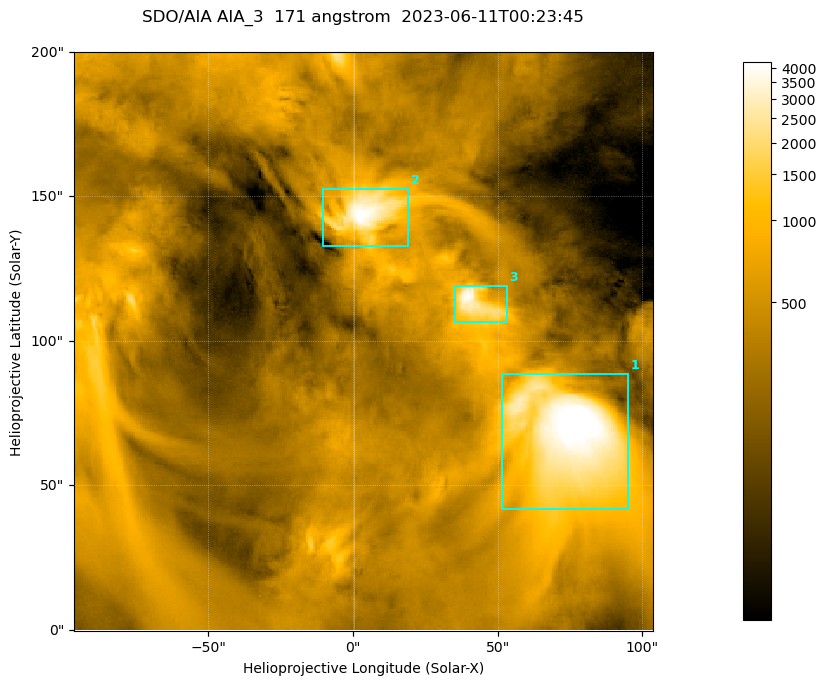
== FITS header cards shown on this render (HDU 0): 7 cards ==
TELESCOP= 'SDO/AIA '
INSTRUME= 'AIA_3   '
WAVELNTH=                  171
WAVEUNIT= 'angstrom'
DATE-OBS= '2023-06-11T00:23:45.350'
CTYPE1  = 'HPLN-TAN'
CTYPE2  = 'HPLT-TAN'

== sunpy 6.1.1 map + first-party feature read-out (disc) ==
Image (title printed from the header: SDO/AIA AIA_3  171 angstrom  2023-06-11T00:23:45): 334 x 334 px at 0.599 arcsec/px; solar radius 945 arcsec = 1577 px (partial field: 1.4% of the solar disc is inside the frame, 100% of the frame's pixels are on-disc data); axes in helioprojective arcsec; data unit not stated in the header (colour bar unlabelled)
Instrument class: DISC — disc imager (sunpy class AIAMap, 171 A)
Bright regions (active regions / flare kernels): reference = the on-disc median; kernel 3 px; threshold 5 sigma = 1064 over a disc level ~360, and >= 1.15x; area >= 111 px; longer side >= 4 px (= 2.4 arcsec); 3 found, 3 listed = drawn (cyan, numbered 1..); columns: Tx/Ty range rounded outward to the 2 arcsec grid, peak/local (2 s.f.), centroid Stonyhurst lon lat
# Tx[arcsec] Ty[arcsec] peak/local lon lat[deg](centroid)
1 50..96 42..90 15 +4 +4
2 -10..20 132..154 12 +0 +9
3 34..54 106..120 11 +3 +7